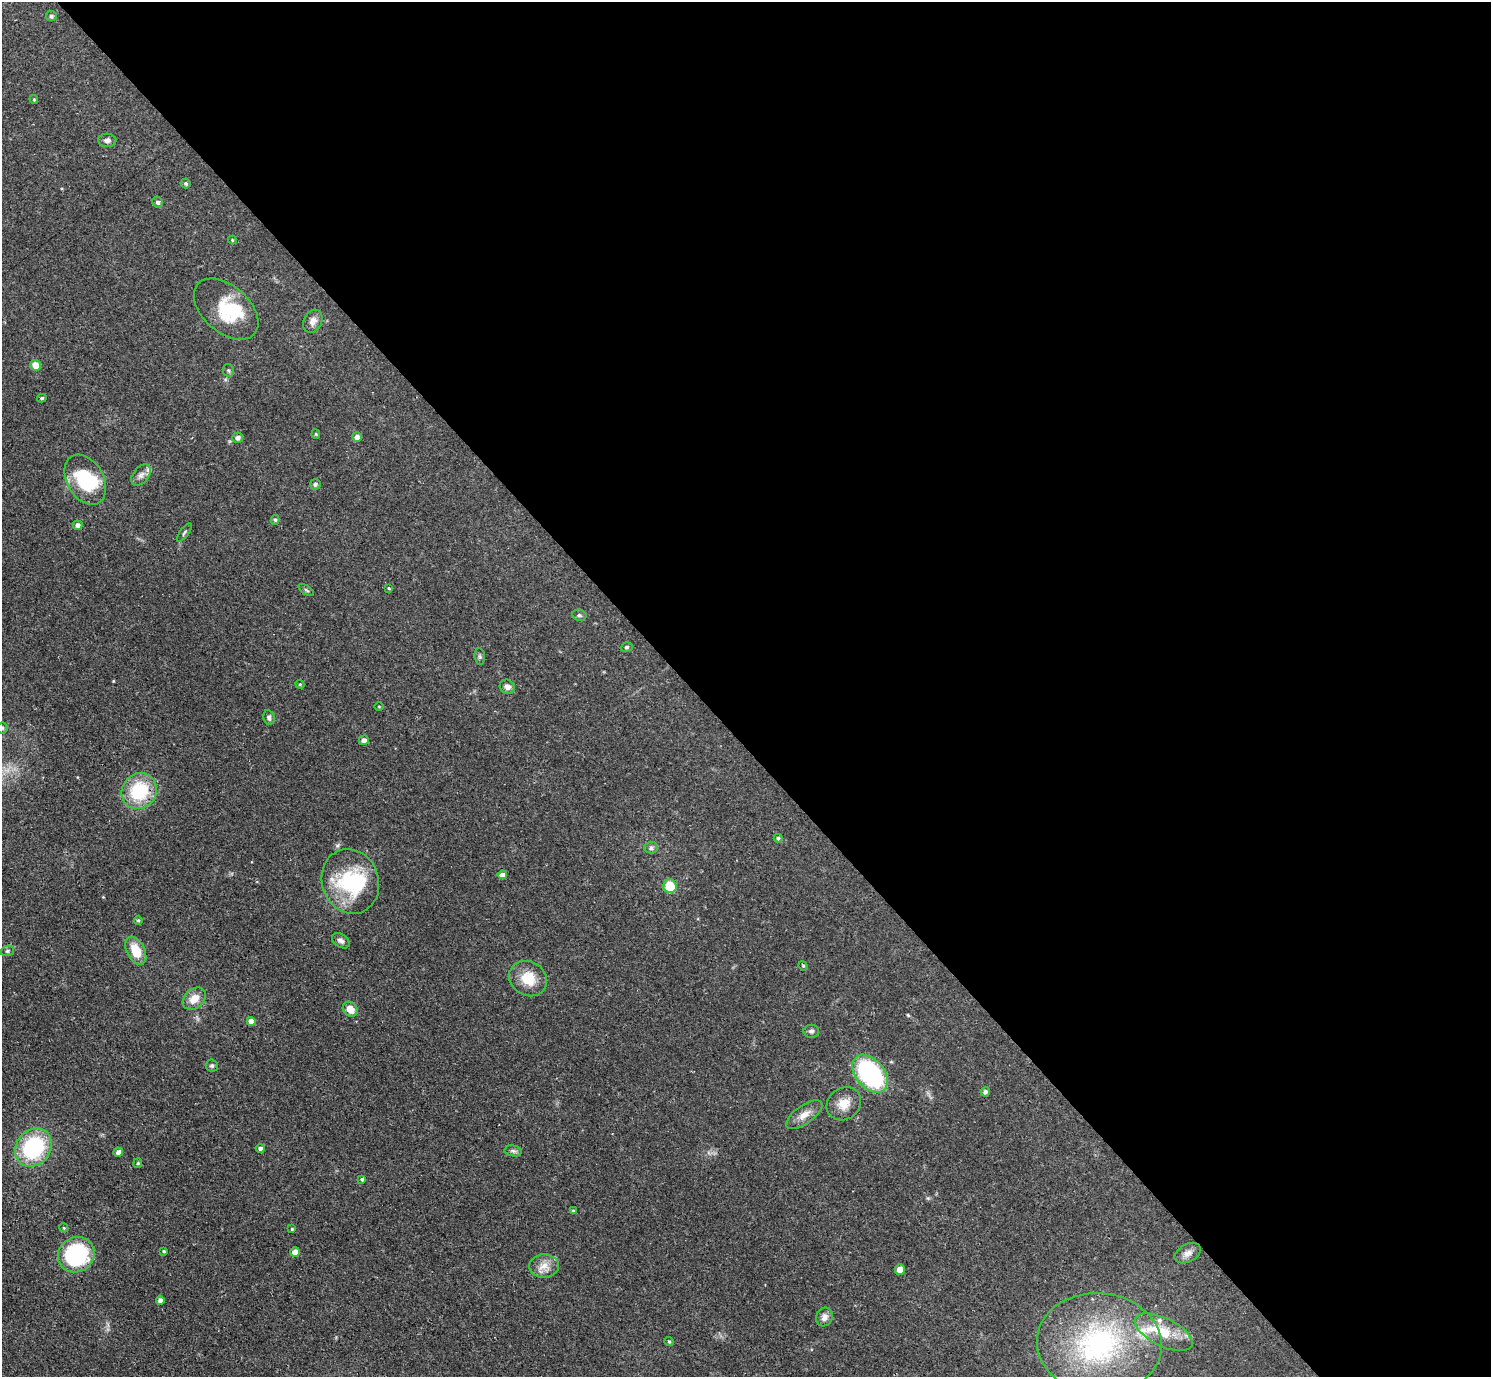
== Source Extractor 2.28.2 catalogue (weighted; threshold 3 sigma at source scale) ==
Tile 8 of 4 x 4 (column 4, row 2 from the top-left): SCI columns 4532-6020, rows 3082-4456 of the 6126 x 6131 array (HDU 1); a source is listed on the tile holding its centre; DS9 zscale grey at full resolution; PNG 1493 x 1379 px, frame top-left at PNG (2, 2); each listed source drawn as its Kron ellipse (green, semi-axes under 4 px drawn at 4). Shown black and unused: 54% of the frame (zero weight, under 3 of 4 exposures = <1% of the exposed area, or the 3 px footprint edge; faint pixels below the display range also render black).
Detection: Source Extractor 2.28.2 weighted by HDU 2 'WHT'; one run over the whole footprint, this tile lists its part. Background 0.0738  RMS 0.006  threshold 0.027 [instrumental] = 3 sigma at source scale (4.5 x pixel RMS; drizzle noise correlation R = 1.50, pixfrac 1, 0.05/0.05 arcsec/px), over >= 5 px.
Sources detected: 82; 2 inside a brighter object's white glare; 1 cosmic-ray / hot-pixel residue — neither listed nor drawn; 7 inside a brighter listed object's ellipse — not listed separately; the other 72 listed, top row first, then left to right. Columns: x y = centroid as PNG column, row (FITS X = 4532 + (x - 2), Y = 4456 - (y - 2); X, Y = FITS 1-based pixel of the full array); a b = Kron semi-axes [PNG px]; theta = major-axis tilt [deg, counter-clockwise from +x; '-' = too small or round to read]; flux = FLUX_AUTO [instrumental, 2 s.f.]
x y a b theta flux
51 16 5 5 - 1.3
34 99 4 3 - 0.7
107 140 9 6 -4 2
186 183 5 5 - 0.92
158 202 5 5 - 1.6
232 240 4 4 - 0.54
226 309 38 23 -41 29
313 321 12 9 61 3.9
35 365 5 5 - 8.1
228 370 6 5 - 1.1
42 398 5 4 - 0.92
316 434 5 4 - 0.69
357 437 5 4 - 2.7
238 438 5 5 - 2.1
141 475 12 7 51 2.9
85 480 27 18 -60 33
315 484 5 5 - 1.4
275 520 5 4 - 1
78 525 5 4 - 2.1
184 533 11 3 54 1.1
389 588 4 3 - 0.6
306 590 9 3 -34 0.91
579 615 7 5 -13 1.2
627 647 6 4 17 0.96
480 657 8 5 -83 1.1
300 684 4 4 - 0.68
507 687 8 6 -35 2.6
379 706 5 3 - 0.51
269 717 7 6 - 1.8
2 728 5 5 - 1
364 740 5 4 - 2.6
139 791 18 17 - 33
778 838 4 4 - 1.1
651 848 6 6 - 1.7
502 875 5 4 - 3.1
350 881 33 28 -71 45
670 886 7 6 - 15
138 920 4 4 - 0.79
341 941 10 6 -35 2.2
7 951 6 5 - 1.2
136 951 15 9 -62 13
803 966 5 4 - 0.73
528 979 19 17 -31 14
194 999 13 9 42 7
350 1009 8 6 -44 6.3
251 1021 4 4 - 4.1
811 1031 8 6 -1 1.5
212 1066 6 6 - 1.3
870 1074 22 14 -50 73
985 1092 5 4 - 1.5
844 1104 18 15 37 8.2
804 1115 21 9 35 5.9
33 1147 20 17 51 52
260 1148 4 4 - 1.6
513 1151 8 5 -9 1.5
118 1152 4 4 - 2.7
138 1163 5 4 - 0.72
362 1179 4 4 - 1
573 1211 3 3 - 0.85
64 1228 5 3 - 0.6
292 1229 4 4 - 0.83
164 1251 3 3 - 0.66
295 1252 5 5 - 4.8
1188 1253 14 9 28 3.4
76 1255 19 17 31 60
544 1266 15 12 4 6.3
900 1270 5 5 - 5.3
160 1300 4 4 - 2.3
824 1317 9 8 - 3.5
1164 1332 31 14 -26 18
669 1342 4 3 - 0.74
1099 1344 62 51 -5 110
Isophote crosses this tile's border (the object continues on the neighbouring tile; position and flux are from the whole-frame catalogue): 1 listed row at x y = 2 728